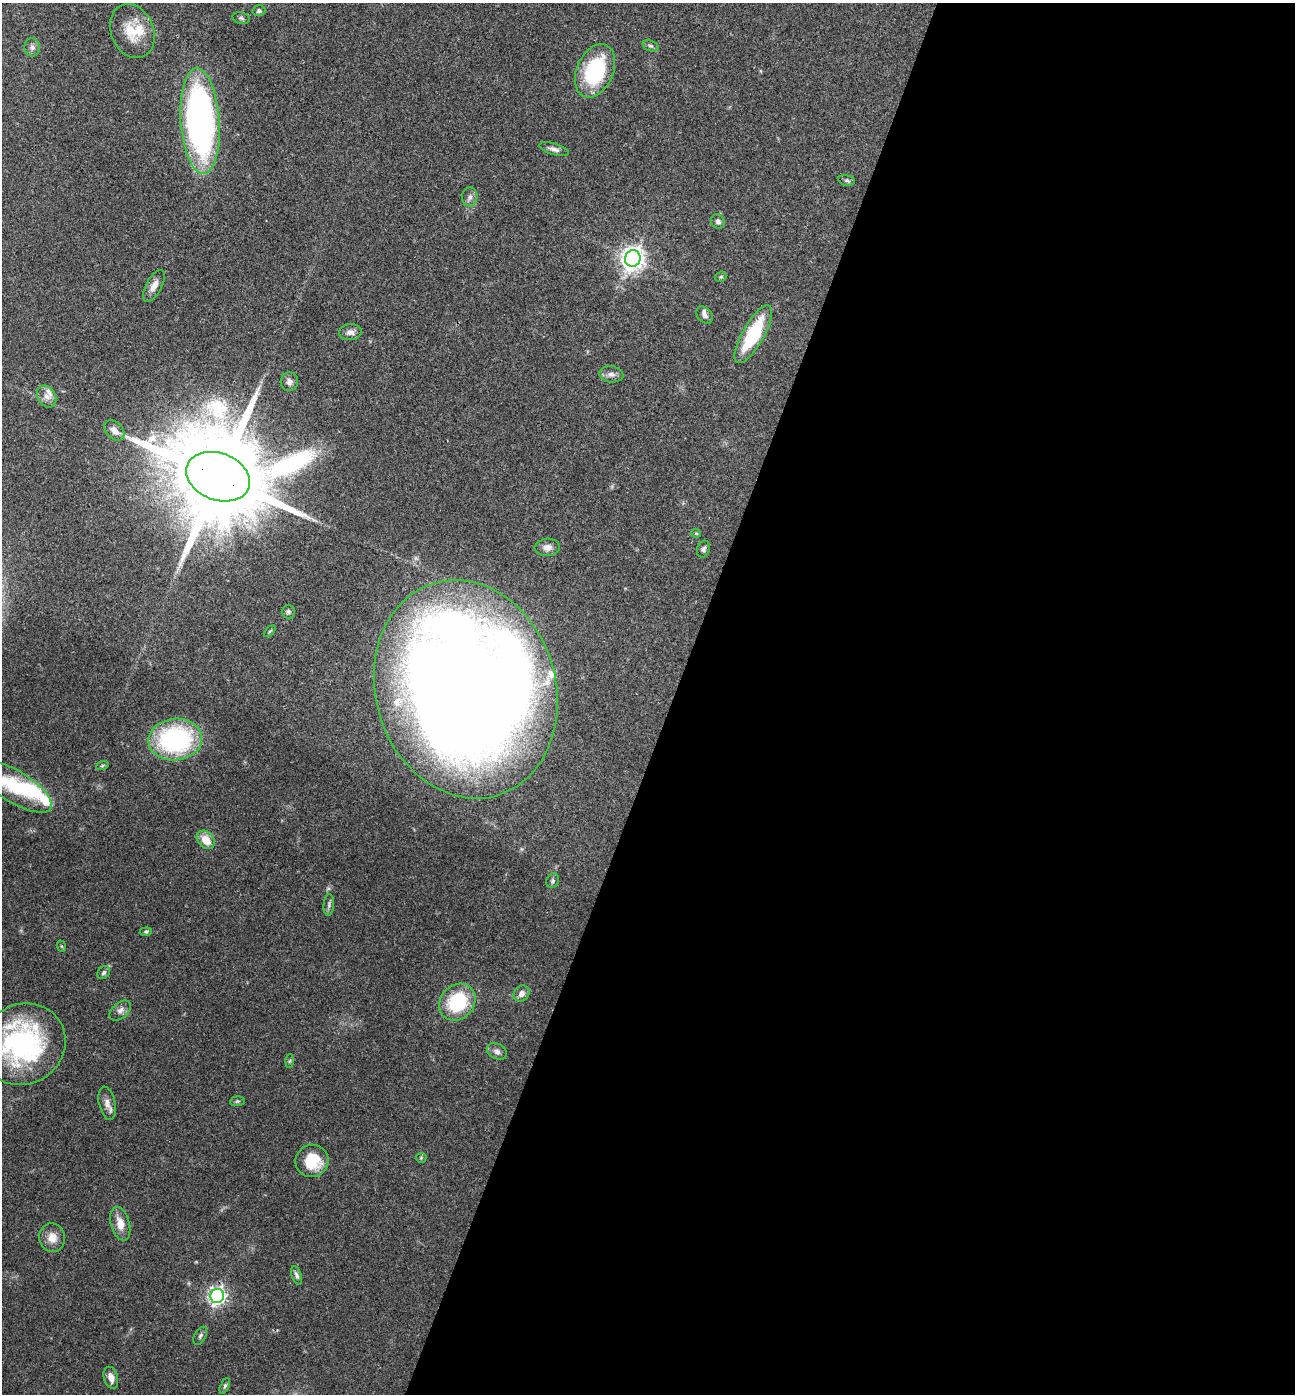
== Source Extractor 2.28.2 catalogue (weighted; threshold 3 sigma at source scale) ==
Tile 12 of 4 x 4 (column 4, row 3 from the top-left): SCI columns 4020-5312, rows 1399-2790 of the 5586 x 5576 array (HDU 1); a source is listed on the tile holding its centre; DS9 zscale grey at full resolution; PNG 1297 x 1396 px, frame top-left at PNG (2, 3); each listed source drawn as its Kron ellipse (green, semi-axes under 4 px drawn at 4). Shown black and unused: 48% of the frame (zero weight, under 3 of 4 exposures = <1% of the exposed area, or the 3 px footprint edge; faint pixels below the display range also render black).
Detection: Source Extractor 2.28.2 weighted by HDU 2 'WHT'; one run over the whole footprint, this tile lists its part. Background 0.0568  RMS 0.0051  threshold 0.0228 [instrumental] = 3 sigma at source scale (4.5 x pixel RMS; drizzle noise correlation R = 1.50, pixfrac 1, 0.05/0.05 arcsec/px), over >= 5 px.
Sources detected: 60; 1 inside a brighter object's white glare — neither listed nor drawn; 5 inside a brighter listed object's ellipse — not listed separately; the other 54 listed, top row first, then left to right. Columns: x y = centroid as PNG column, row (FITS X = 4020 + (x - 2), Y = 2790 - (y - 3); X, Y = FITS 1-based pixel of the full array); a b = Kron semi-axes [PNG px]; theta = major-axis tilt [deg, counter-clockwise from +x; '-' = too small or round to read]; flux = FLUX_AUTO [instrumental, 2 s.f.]
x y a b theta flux
259 11 6 5 - 1.1
241 18 9 5 -11 1.1
132 31 28 21 -68 15
651 46 8 5 -18 1.2
32 47 9 8 - 1.9
595 71 28 18 66 45
200 121 53 19 -86 200
554 149 15 5 -16 2.2
847 180 8 5 -10 1.1
470 197 9 8 - 2.1
718 221 7 6 - 1.6
633 258 8 7 - 390
721 277 6 5 - 0.7
154 286 18 8 61 4.2
705 315 9 7 -45 2
350 332 11 8 6 2.7
753 334 32 10 60 37
611 374 12 8 -8 2.6
289 382 9 8 - 2.4
46 397 12 9 -58 3.2
114 430 12 8 -46 3.8
218 477 33 23 -21 14000
696 533 5 4 - 0.54
547 547 12 8 4 3.2
703 549 8 6 68 1.4
288 612 7 6 - 1.1
270 631 7 3 45 0.57
466 689 111 90 -74 1400
175 739 27 21 6 81
102 766 6 4 20 0.72
16 787 41 15 -32 36
206 840 10 7 -48 7.8
552 881 7 6 - 1.2
329 905 11 5 87 1.3
146 932 6 4 8 0.73
61 946 6 4 -70 0.6
104 972 7 5 46 1.1
521 994 9 7 51 3.1
457 1002 20 17 47 30
120 1011 12 7 41 2.6
23 1044 43 40 30 86
497 1051 10 7 -28 2.3
290 1061 6 4 87 0.71
237 1101 7 5 6 0.81
107 1103 17 8 -77 3.4
421 1158 5 5 - 0.6
312 1161 16 16 - 17
120 1224 17 9 -75 6.2
52 1238 14 13 - 5.9
296 1275 9 4 -72 1.6
217 1296 7 6 - 190
200 1336 10 5 61 1.3
111 1378 11 7 -74 3.8
225 1386 8 4 66 0.91
Overlapping masked pixels (flux is a lower limit): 2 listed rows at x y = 218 477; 466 689
Isophote crosses this tile's border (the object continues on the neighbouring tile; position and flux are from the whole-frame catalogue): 2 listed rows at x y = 16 787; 23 1044